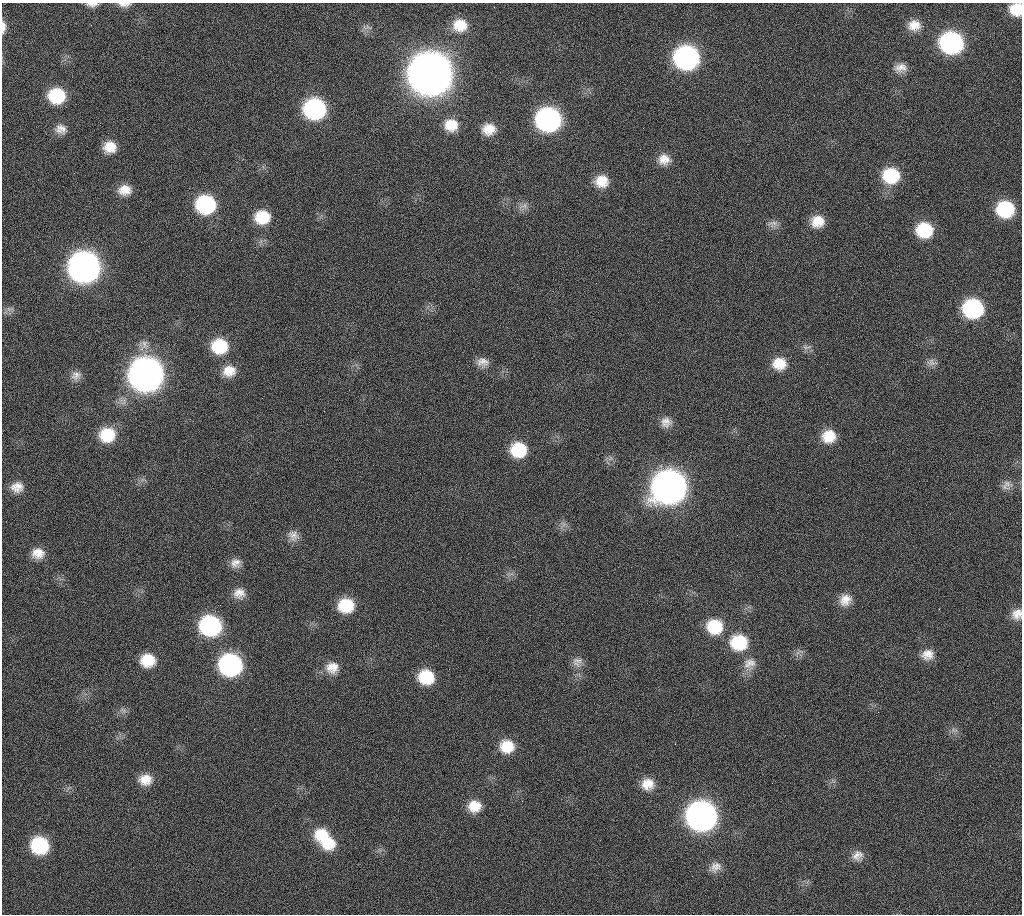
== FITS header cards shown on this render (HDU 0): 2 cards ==
NAXIS1  =                 1020 / length of data axis 1
NAXIS2  =                 912  / length of data axis 2

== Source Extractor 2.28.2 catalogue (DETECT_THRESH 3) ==
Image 1020 x 912 px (HDU 0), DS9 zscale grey, 1 PNG px = 1 image px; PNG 1024 x 916 px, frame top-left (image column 1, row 912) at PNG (2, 3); no overlay
Background 269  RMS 17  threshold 51.3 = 3 sigma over >= 5 px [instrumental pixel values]
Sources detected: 75; all 75 listed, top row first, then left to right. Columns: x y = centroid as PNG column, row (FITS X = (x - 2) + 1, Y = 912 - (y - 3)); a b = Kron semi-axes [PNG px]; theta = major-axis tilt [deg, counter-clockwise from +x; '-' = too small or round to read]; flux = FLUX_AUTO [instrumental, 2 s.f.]
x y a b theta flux
92 4 14 5 -1 5.4e+03
124 4 16 6 -1 6.0e+03
1016 9 12 12 - 2.7e+04
91 25 3 2 - 1.8e+03
460 25 16 14 1 2.5e+04
914 25 15 13 1 1.6e+04
3 27 15 5 89 7.7e+03
951 43 16 14 -10 2.5e+05
686 58 16 15 - 3.6e+05
900 68 16 11 11 1.1e+04
430 74 19 18 - 4.7e+06
57 96 15 14 - 5.9e+04
315 109 16 15 - 2.0e+05
548 120 16 15 - 3.6e+05
451 125 15 14 - 2.3e+04
61 129 15 12 -13 1.0e+04
489 129 14 12 5 1.8e+04
110 147 14 12 -3 1.9e+04
664 159 15 13 -9 1.5e+04
891 176 16 15 - 5.8e+04
601 181 16 14 1 2.2e+04
125 190 15 11 3 1.6e+04
206 205 16 15 - 1.2e+05
524 206 16 7 12 7.0e+03
1005 209 15 14 - 7.6e+04
262 217 15 13 4 3.6e+04
817 221 14 13 - 2.0e+04
773 223 13 8 8 6.5e+03
924 230 15 14 - 5.4e+04
84 267 17 16 - 1.1e+06
9 309 7 5 -45 3.7e+03
973 309 16 14 -9 1.4e+05
219 346 16 15 - 5.0e+04
807 347 12 5 9 4.0e+03
483 362 15 11 -8 9.8e+03
932 362 14 9 -16 6.6e+03
779 364 16 14 1 2.3e+04
229 371 16 13 13 1.8e+04
76 375 13 12 - 8.2e+03
146 375 18 17 - 1.6e+06
666 422 14 13 - 1.1e+04
107 435 16 15 - 4.1e+04
829 436 15 13 20 2.5e+04
519 450 15 14 - 4.8e+04
1007 484 15 12 -54 9.5e+03
17 487 15 12 1 1.3e+04
669 487 18 17 - 1.5e+06
293 535 16 13 -44 9.9e+03
38 553 14 12 -1 1.5e+04
235 563 14 12 17 1.0e+04
239 593 15 14 - 1.3e+04
845 600 15 14 - 1.5e+04
346 605 15 13 10 4.3e+04
1017 614 15 13 64 1.3e+04
210 626 16 15 - 1.8e+05
714 626 17 16 - 4.6e+04
739 642 18 16 0 5.5e+04
927 654 16 13 16 1.4e+04
148 660 15 13 0 3.1e+04
578 660 15 8 -5 7.2e+03
749 663 18 15 20 1.4e+04
230 665 16 15 - 2.6e+05
332 667 16 15 - 1.6e+04
426 677 15 14 - 4.4e+04
123 710 8 4 -45 2.9e+03
507 746 16 14 -3 2.8e+04
145 779 15 13 4 1.8e+04
648 784 15 14 - 1.8e+04
474 806 15 14 - 2.2e+04
702 816 17 16 - 9.0e+05
321 834 18 15 17 2.9e+04
328 842 19 17 -18 3.5e+04
40 845 15 14 - 8.6e+04
857 855 15 12 37 1.0e+04
715 867 17 12 32 1.0e+04
At the frame edge (FLAGS 8, measured only in part): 5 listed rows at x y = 92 4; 124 4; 1016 9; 3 27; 1017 614